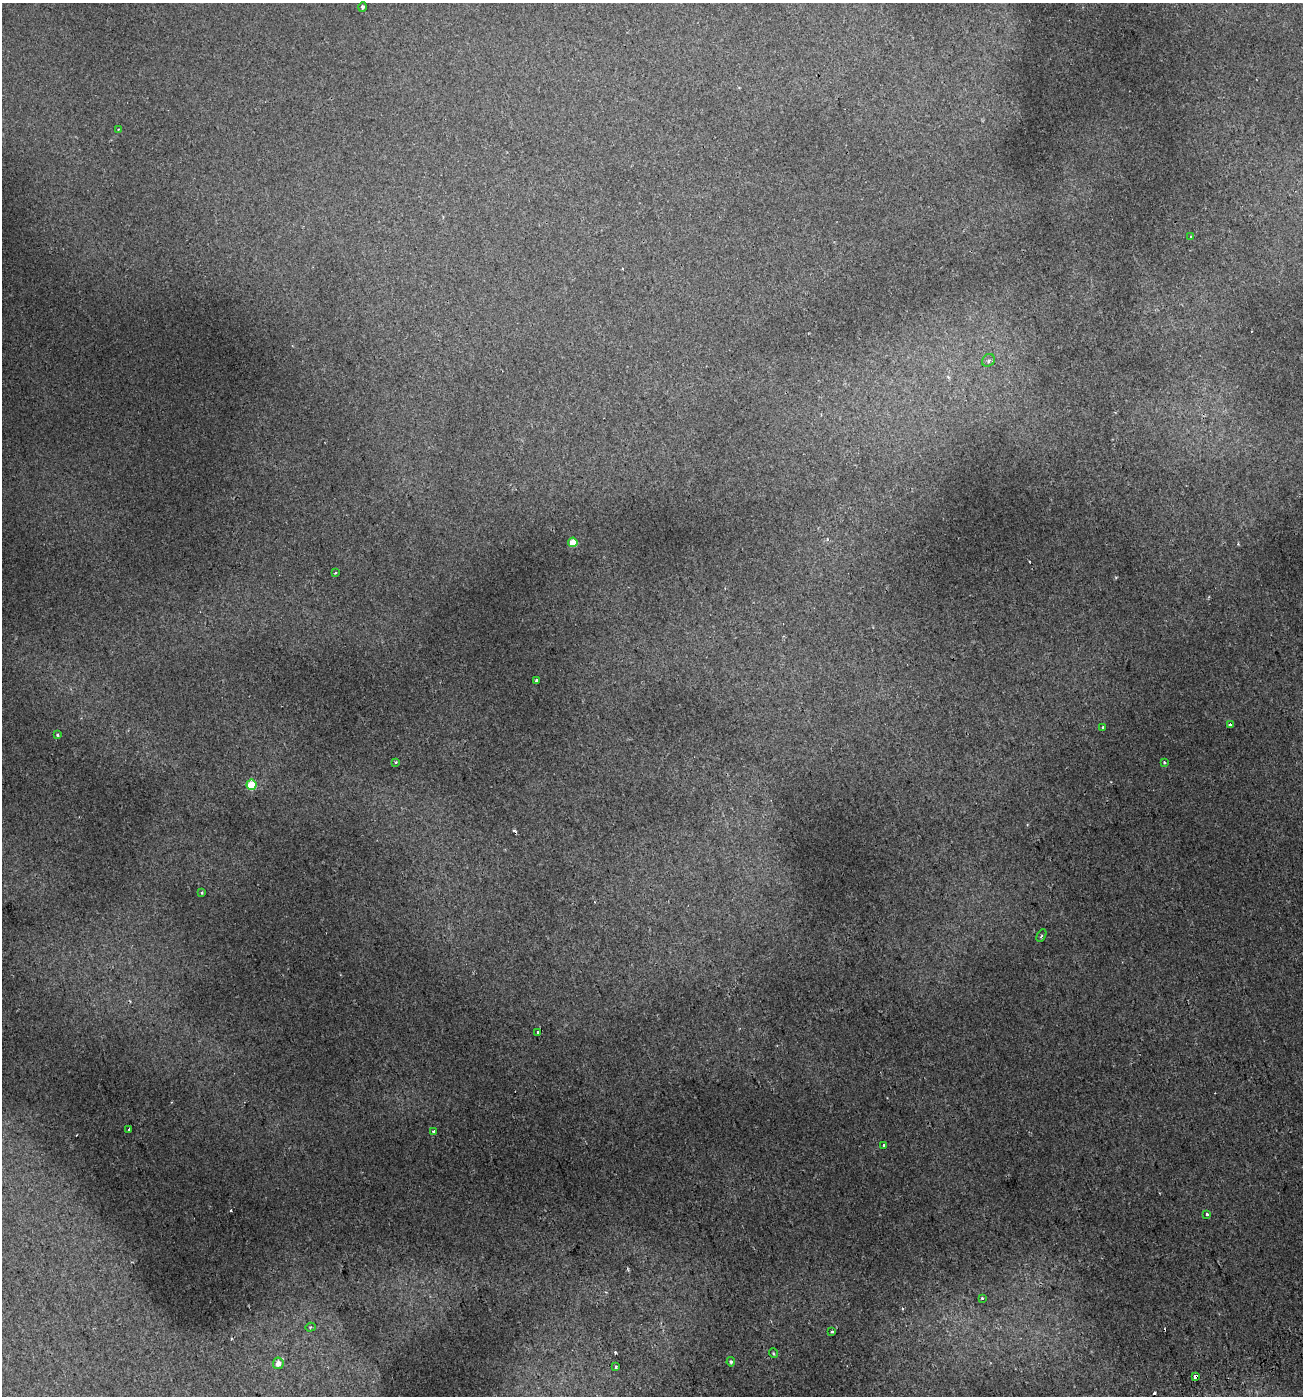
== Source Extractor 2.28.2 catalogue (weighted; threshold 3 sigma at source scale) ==
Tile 6 of 4 x 4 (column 2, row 2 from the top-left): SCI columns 1412-2712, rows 2850-4243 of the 5479 x 5695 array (HDU 1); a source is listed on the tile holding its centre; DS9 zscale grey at full resolution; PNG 1305 x 1398 px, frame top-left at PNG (2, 3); each listed source drawn as its Kron ellipse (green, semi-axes under 4 px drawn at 4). Shown black and unused: <1% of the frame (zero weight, under 2 of 3 exposures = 3% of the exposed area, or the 3 px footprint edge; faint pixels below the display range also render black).
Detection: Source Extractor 2.28.2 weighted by HDU 2 'WHT'; one run over the whole footprint, this tile lists its part. Background 0.00818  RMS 0.0033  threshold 0.0148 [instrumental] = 3 sigma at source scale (4.5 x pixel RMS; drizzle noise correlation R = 1.50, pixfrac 1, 0.0396/0.0396 arcsec/px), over >= 5 px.
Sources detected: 33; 5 cosmic-ray / hot-pixel residue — neither listed nor drawn; the other 28 listed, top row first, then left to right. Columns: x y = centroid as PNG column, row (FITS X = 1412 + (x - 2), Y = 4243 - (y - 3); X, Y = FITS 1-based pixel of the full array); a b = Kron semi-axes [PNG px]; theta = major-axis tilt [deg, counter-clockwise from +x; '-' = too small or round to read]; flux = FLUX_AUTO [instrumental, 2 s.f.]
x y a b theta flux
363 7 5 4 - 0.63
118 129 3 2 - 0.27
1191 237 3 2 - 0.31
988 360 7 5 48 0.81
573 542 5 4 - 6.5
335 573 3 2 - 0.33
536 681 4 3 - 1.2
1230 724 3 3 - 1.5
1103 727 3 3 - 0.38
58 735 3 3 - 1.2
396 762 4 3 - 0.4
1164 762 3 3 - 2.9
251 785 5 5 - 11
201 892 3 3 - 0.35
1041 936 7 3 60 0.43
538 1032 4 3 - 1
129 1129 3 3 - 1.4
434 1131 3 3 - 1.2
884 1145 3 3 - 0.93
1207 1214 3 3 - 1.4
982 1298 3 3 - 0.46
310 1327 5 4 - 0.51
832 1332 3 3 - 0.52
773 1353 5 3 - 0.28
731 1362 4 3 - 0.49
278 1363 6 5 - 2
615 1367 3 3 - 2
1195 1376 4 3 - 13
Overlapping masked pixels (flux is a lower limit): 1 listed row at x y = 1195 1376